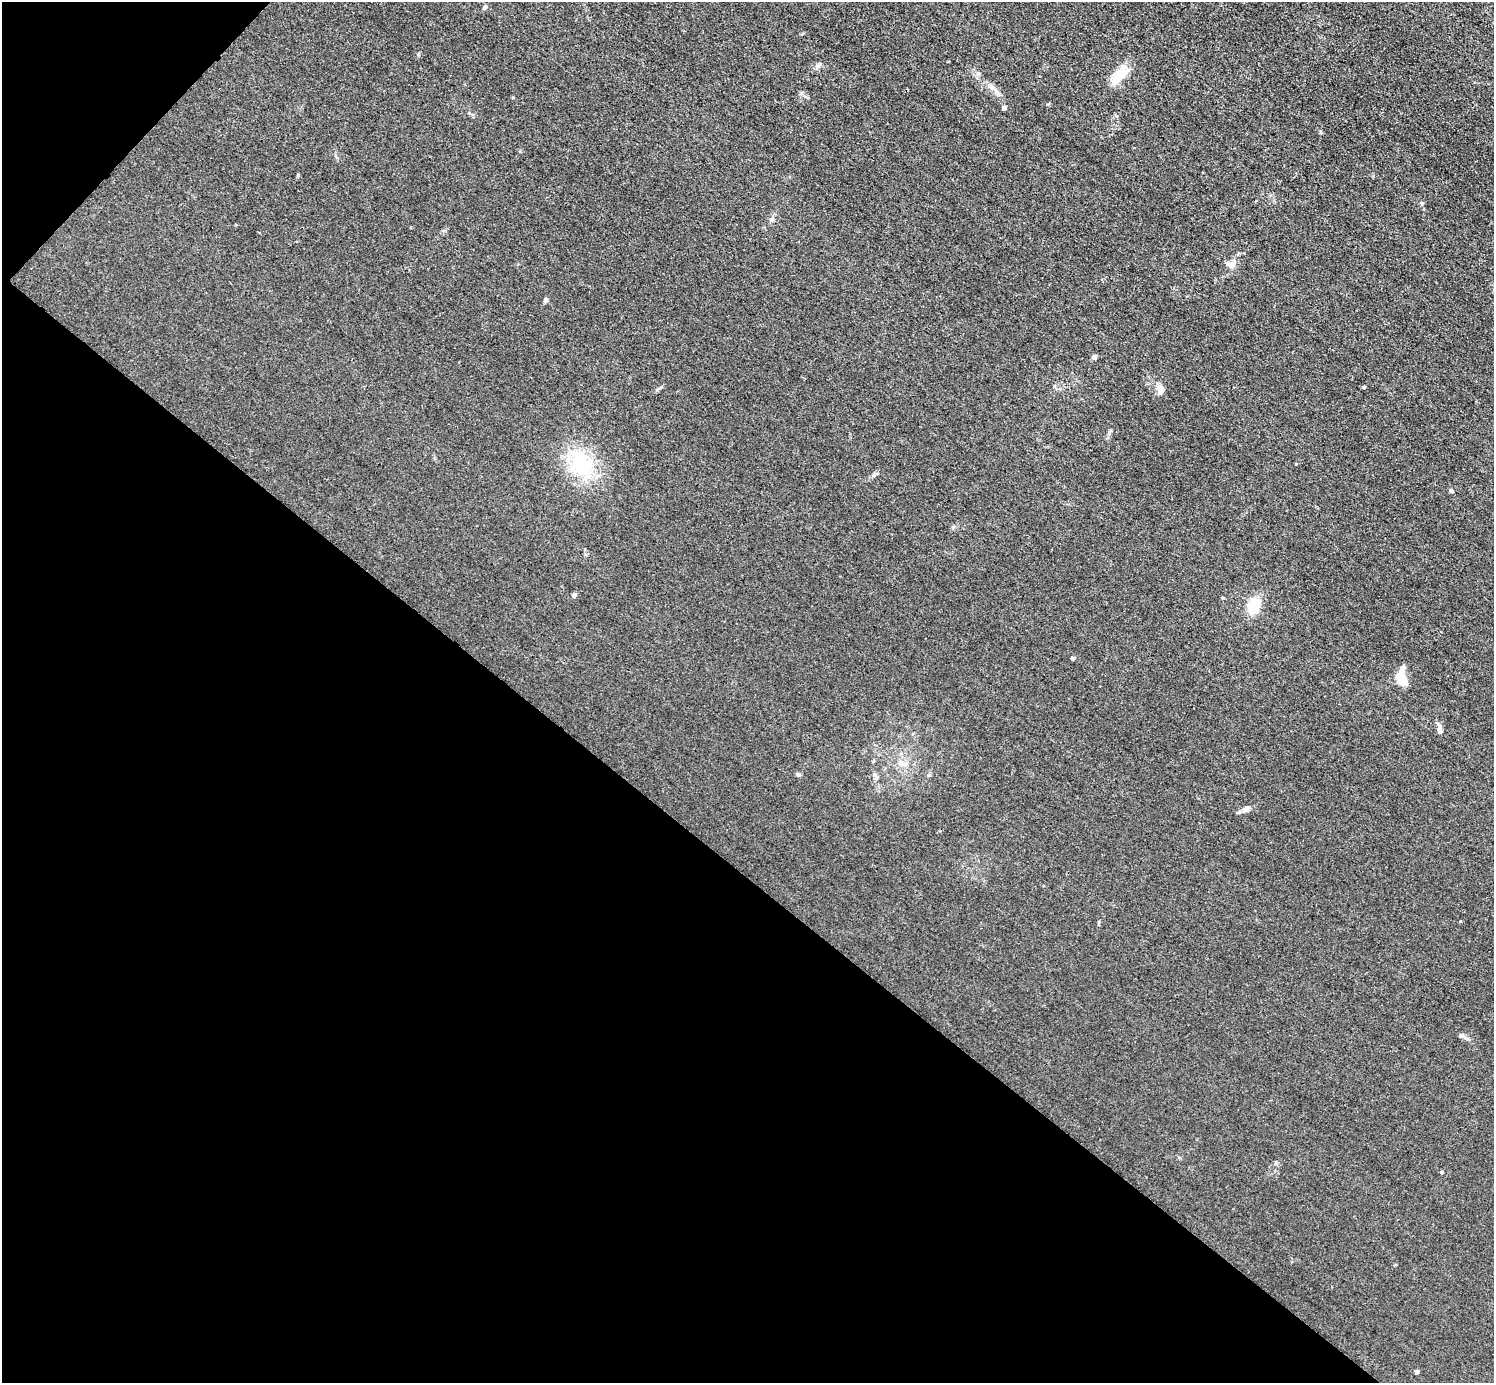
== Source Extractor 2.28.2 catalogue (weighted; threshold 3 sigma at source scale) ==
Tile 9 of 4 x 4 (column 1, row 3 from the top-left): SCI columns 2-1493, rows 1679-3059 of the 5974 x 5976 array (HDU 1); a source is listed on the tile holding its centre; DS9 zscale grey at full resolution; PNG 1496 x 1385 px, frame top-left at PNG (2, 2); no overlay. Shown black and unused: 39% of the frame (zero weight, under 3 of 4 exposures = <1% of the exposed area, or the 3 px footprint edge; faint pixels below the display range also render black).
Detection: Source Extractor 2.28.2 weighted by HDU 2 'WHT'; one run over the whole footprint, this tile lists its part. Background 0.016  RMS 0.0044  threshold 0.0197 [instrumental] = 3 sigma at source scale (4.5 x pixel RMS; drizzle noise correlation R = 1.50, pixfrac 1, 0.05/0.05 arcsec/px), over >= 5 px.
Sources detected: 27; all 27 listed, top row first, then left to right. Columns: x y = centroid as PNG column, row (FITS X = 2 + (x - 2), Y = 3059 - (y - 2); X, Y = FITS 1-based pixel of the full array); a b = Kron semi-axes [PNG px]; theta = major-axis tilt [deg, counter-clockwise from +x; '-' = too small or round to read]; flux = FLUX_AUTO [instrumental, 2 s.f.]
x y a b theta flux
485 7 6 4 44 0.66
418 54 5 3 - 0.46
817 66 7 4 0 1
1119 75 31 12 50 8.6
992 87 6 6 - 1.2
1004 108 4 4 - 1.5
1422 203 6 4 -46 0.61
771 220 6 5 - 0.86
1230 264 13 9 1 2.8
546 300 5 4 - 1.3
1094 357 4 4 - 2.3
1364 387 4 3 - 0.78
1161 390 12 10 76 2.7
580 463 43 24 -63 24
1451 491 5 5 - 0.71
574 595 5 5 - 1.2
1254 605 13 8 78 16
1073 658 5 4 - 0.65
1402 680 19 11 -61 7
1440 729 13 6 -87 2
901 764 11 7 -33 2.3
798 774 6 5 - 0.7
929 775 5 5 - 0.64
1245 809 12 6 28 1.8
1461 1036 7 5 -2 0.99
1442 1172 4 3 - 0.71
1417 1372 4 4 - 1.2
Unlisted compact peaks at least as high as the median listed source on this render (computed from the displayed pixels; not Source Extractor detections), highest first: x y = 298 175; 801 93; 1460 921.